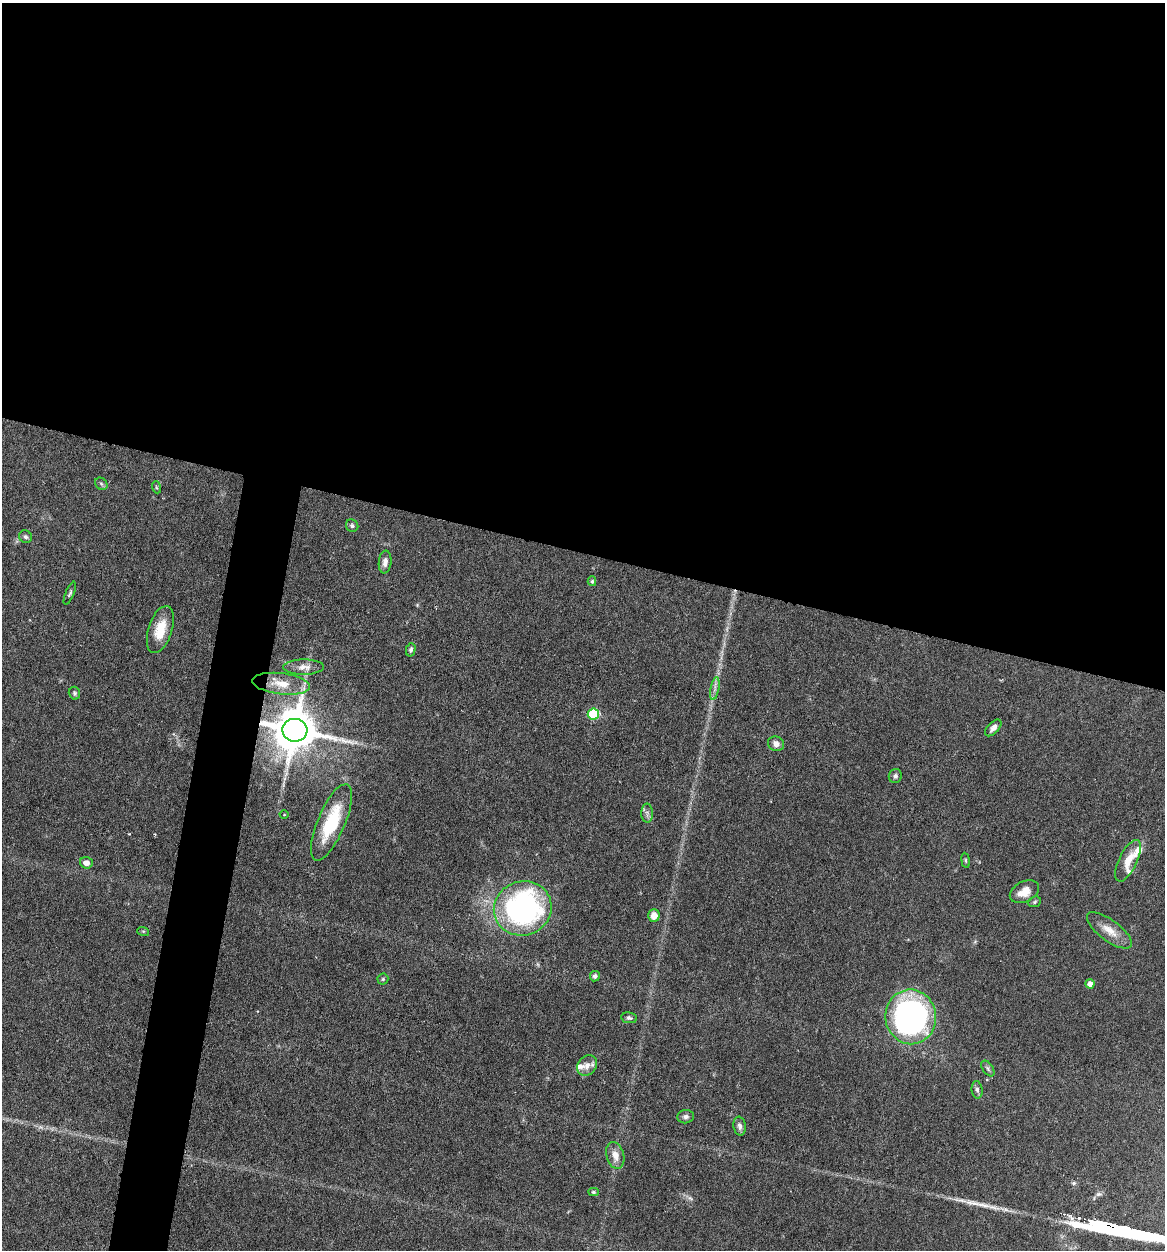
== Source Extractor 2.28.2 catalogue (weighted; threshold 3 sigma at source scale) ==
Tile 3 of 4 x 4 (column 3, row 1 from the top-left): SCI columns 2565-3727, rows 3744-4991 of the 5010 x 4991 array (HDU 1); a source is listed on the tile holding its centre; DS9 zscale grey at full resolution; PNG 1167 x 1252 px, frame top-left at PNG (2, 3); each listed source drawn as its Kron ellipse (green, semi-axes under 4 px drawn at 4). Shown black and unused: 47% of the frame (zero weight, under 4 of 7 exposures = <1% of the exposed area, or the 3 px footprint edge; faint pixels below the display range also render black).
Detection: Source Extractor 2.28.2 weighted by HDU 2 'WHT'; one run over the whole footprint, this tile lists its part. Background 0.0616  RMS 0.0029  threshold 0.0117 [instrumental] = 3 sigma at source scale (4.09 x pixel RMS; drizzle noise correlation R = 1.36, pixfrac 0.8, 0.05/0.05 arcsec/px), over >= 5 px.
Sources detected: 45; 3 inside a brighter listed object's ellipse — not listed separately; the other 42 listed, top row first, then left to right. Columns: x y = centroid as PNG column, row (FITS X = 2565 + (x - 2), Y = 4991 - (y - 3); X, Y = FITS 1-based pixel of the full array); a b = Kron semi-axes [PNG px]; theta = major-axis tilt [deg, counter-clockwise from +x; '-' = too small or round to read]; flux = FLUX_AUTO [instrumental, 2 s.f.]
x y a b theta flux
101 484 7 5 -45 0.48
156 487 6 4 -71 0.35
352 526 6 6 - 0.62
25 537 7 6 - 0.75
385 562 11 6 84 1.6
592 581 5 4 - 0.45
70 593 12 4 67 0.58
160 629 24 11 72 6
411 650 7 4 76 0.61
304 667 20 7 0 2.2
281 684 29 10 -7 5.7
715 689 11 3 79 0.95
74 693 6 5 - 0.51
593 714 5 5 - 21
993 728 10 5 46 1.2
295 730 12 11 - 1200
776 744 8 7 - 1.3
895 776 7 6 - 0.74
647 813 9 6 -89 0.88
284 815 4 3 - 0.21
331 823 41 13 67 15
966 860 7 4 -82 0.39
1128 861 22 9 64 3.8
86 863 6 5 - 1.6
1024 892 15 10 27 3.4
1035 902 6 5 - 0.47
523 908 29 27 18 69
654 916 6 5 - 2.8
1109 930 27 10 -37 3.9
143 931 6 4 -18 0.31
595 976 5 5 - 0.82
383 979 5 5 - 0.47
1090 984 4 4 - 1.5
911 1017 27 25 -84 78
629 1018 8 5 -7 0.64
587 1065 11 9 49 2.2
988 1068 9 5 -54 0.66
977 1090 9 5 -82 0.8
686 1117 8 6 6 0.89
740 1126 9 6 -80 1.1
615 1155 14 8 -75 2.7
593 1192 5 4 - 0.45
Overlapping masked pixels (flux is a lower limit): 1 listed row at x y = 295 730